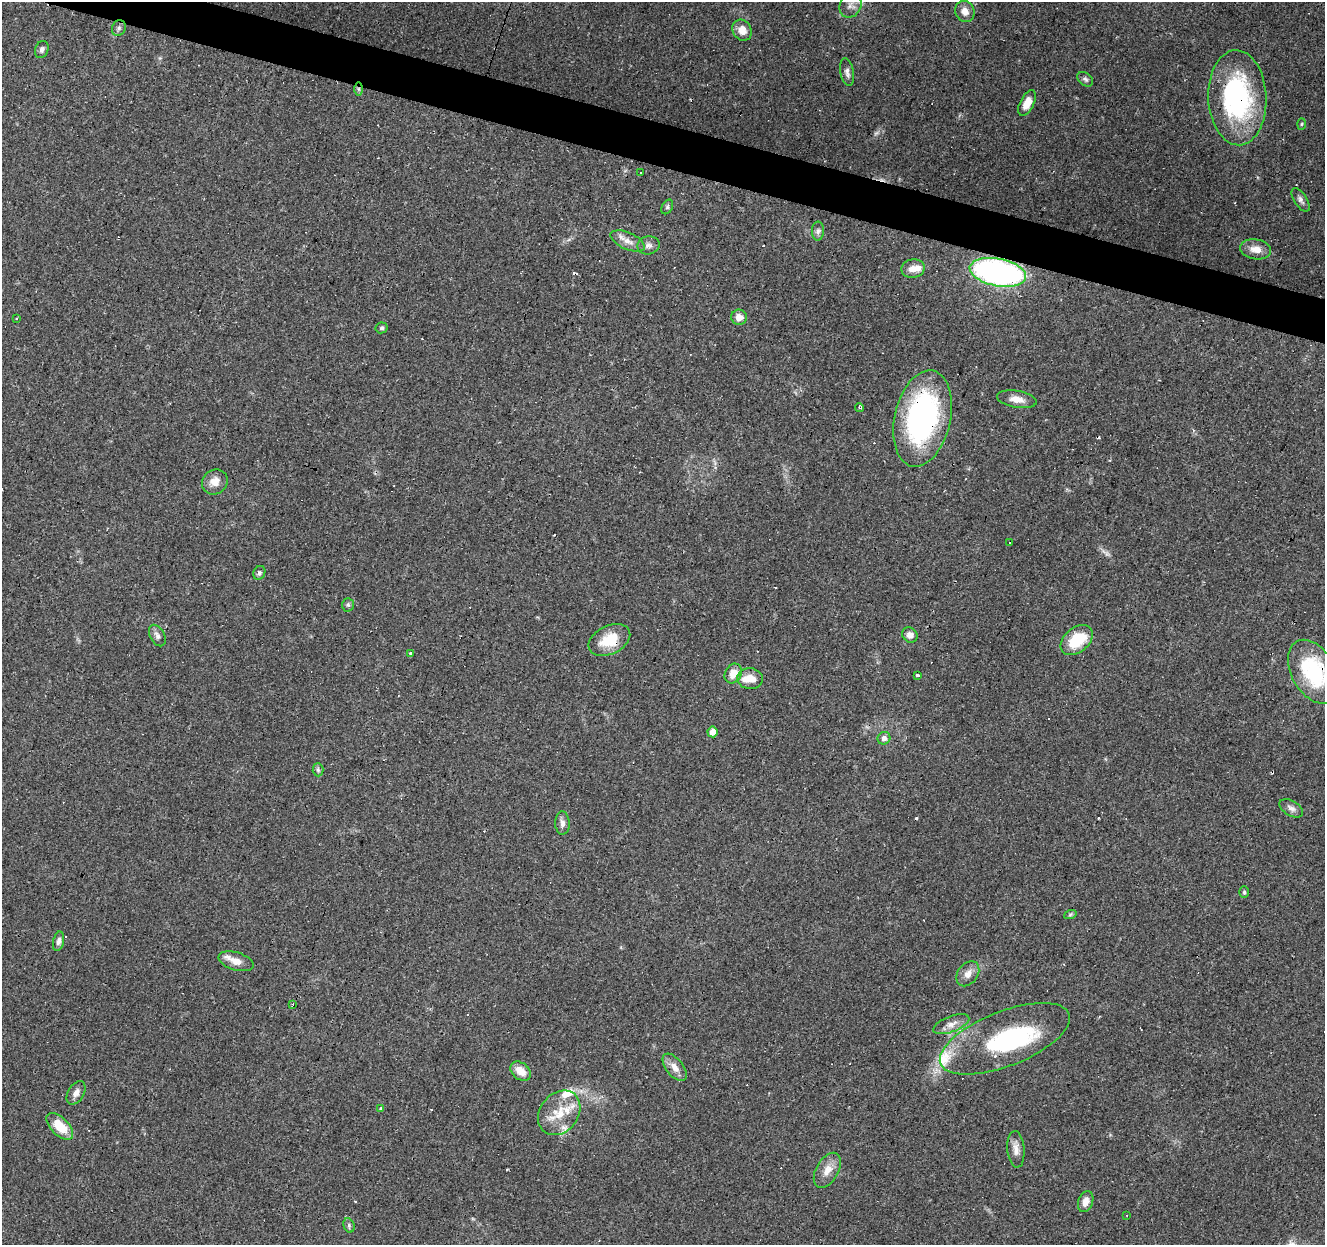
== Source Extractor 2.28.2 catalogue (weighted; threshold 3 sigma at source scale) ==
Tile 11 of 4 x 4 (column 3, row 3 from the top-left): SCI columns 2649-3971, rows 1458-2700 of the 5300 x 5464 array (HDU 1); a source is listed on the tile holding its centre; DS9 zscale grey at full resolution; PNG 1327 x 1247 px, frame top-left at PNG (2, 2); each listed source drawn as its Kron ellipse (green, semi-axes under 4 px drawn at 4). Shown black and unused: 3% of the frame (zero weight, under 2 of 3 exposures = <1% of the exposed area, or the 3 px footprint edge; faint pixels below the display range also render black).
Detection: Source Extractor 2.28.2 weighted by HDU 2 'WHT'; one run over the whole footprint, this tile lists its part. Background 0.0956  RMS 0.0061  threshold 0.0275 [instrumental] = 3 sigma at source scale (4.5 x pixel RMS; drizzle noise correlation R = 1.50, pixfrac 1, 0.0396/0.0396 arcsec/px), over >= 5 px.
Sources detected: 100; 1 too faint to see at this stretch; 1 inside a brighter object's white glare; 28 cosmic-ray / hot-pixel residue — neither listed nor drawn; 7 inside a brighter listed object's ellipse — not listed separately; the other 63 listed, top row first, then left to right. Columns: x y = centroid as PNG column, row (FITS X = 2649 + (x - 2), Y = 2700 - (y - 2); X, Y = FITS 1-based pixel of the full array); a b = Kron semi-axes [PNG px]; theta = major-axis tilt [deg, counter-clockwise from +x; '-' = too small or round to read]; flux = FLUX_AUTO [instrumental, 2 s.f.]
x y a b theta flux
850 6 12 10 58 4.4
965 11 11 9 -66 4.8
119 28 8 6 67 1.9
742 30 11 9 -55 6.6
42 49 9 6 69 2
847 72 14 6 -80 2.7
1085 79 9 6 -39 1.6
358 89 6 4 -89 1.1
1237 98 47 29 -87 100
1027 103 14 7 64 7.5
1302 124 6 3 88 0.7
640 173 3 3 - 1.8
1301 200 13 6 -57 2.5
667 207 8 5 61 1.2
818 231 9 6 89 1.9
628 241 18 8 -24 5.5
648 245 11 9 11 2.9
1256 249 15 10 -8 6.6
913 269 12 9 11 5.5
998 272 28 13 -11 190
739 317 8 7 - 5.3
17 318 3 3 - 0.75
382 328 6 5 - 1.2
1017 399 20 8 -9 5.9
860 408 4 4 - 1.1
922 418 49 28 77 130
215 482 13 12 - 5.8
1009 543 3 3 - 1.3
259 573 7 5 65 1.4
348 605 7 5 -88 1.3
910 635 8 7 - 3.4
157 636 12 7 -61 2.6
609 640 22 14 26 16
1077 640 18 12 40 22
410 653 3 2 - 1.2
1313 672 34 22 -60 51
733 673 10 8 61 7.2
917 675 3 3 - 3
750 679 13 10 -5 6.8
712 732 5 5 - 4.6
884 738 6 6 - 2.6
318 770 6 5 - 1.1
1291 808 13 7 -31 3
562 823 11 7 -88 2.9
1244 892 6 5 - 0.96
1070 915 6 4 19 0.8
59 941 10 5 77 2.2
236 961 18 9 -17 6.6
968 974 14 10 53 5
292 1004 3 2 - 0.59
951 1024 19 8 21 5
1005 1039 69 27 21 75
675 1067 16 8 -52 5.3
521 1071 11 8 -39 6.9
76 1093 13 8 59 3.4
381 1109 3 3 - 1.7
559 1113 24 19 52 17
60 1126 17 8 -45 15
1016 1149 18 8 -85 4.7
827 1170 19 11 60 7.2
1086 1202 11 7 70 4.5
1126 1215 3 2 - 0.51
349 1225 7 5 -72 1.2
Overlapping masked pixels (flux is a lower limit): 6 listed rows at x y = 358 89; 1237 98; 998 272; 922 418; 609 640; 1313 672
Isophote crosses this tile's border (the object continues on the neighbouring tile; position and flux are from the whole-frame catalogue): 1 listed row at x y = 1313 672